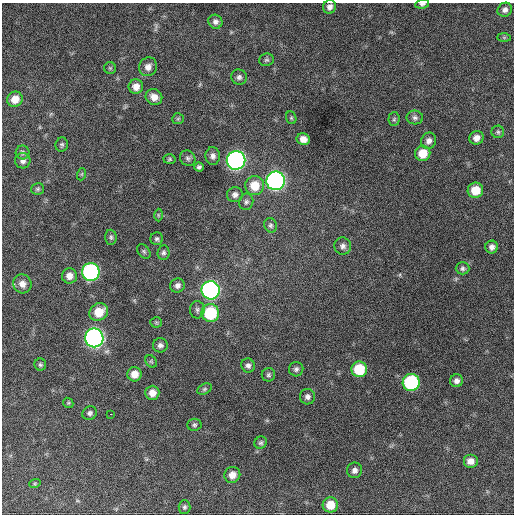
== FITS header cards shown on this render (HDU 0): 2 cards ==
NAXIS1  =                  512 / Axis length
NAXIS2  =                  512 / Axis length

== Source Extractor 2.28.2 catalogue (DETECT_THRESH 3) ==
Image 512 x 512 px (HDU 0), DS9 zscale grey, 1 PNG px = 1 image px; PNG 516 x 516 px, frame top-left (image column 1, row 512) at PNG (2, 3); each listed source drawn as its Kron ellipse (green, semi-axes under 4 px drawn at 4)
Background 636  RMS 25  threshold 75.5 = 3 sigma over >= 5 px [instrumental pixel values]
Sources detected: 79; all 79 listed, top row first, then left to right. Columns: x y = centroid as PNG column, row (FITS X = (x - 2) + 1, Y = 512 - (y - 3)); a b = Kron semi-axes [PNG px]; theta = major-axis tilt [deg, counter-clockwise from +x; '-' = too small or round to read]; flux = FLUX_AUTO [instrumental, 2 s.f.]
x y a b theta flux
422 4 7 4 8 4300
330 7 7 6 - 7100
505 10 7 6 - 6800
215 22 7 7 - 6500
504 37 7 4 0 2400
267 60 7 6 - 3800
148 67 9 9 - 11000
110 68 6 6 - 2500
239 77 8 7 - 5500
136 87 7 7 - 13000
154 97 8 7 - 13000
15 99 8 7 - 18000
291 118 6 5 - 2800
415 118 8 7 - 5300
178 119 6 5 - 2300
394 119 7 5 86 3300
498 132 6 6 - 3300
476 138 7 6 - 11000
303 139 6 6 - 12000
429 141 8 7 - 8400
62 145 7 6 - 3600
22 152 7 7 - 4500
423 153 8 7 - 29000
213 156 9 7 -86 7400
188 158 8 7 - 4700
170 159 6 4 2 2500
236 160 9 9 - 650000
23 161 7 7 - 7200
199 167 4 4 - 3700
82 174 6 4 71 2200
276 181 9 9 - 670000
255 186 9 9 - 33000
38 189 6 5 - 3100
475 190 8 7 - 31000
235 195 8 7 - 7000
246 202 8 7 - 5300
158 215 6 4 -89 2700
271 225 7 6 - 3900
111 237 7 6 - 3600
157 239 6 6 - 3800
343 246 8 8 - 6800
492 247 6 6 - 7400
144 251 8 5 -50 3200
163 253 7 6 - 4600
463 268 7 6 - 4300
91 272 9 8 - 340000
69 276 7 7 - 12000
22 284 10 9 - 13000
177 285 7 7 - 7100
211 290 9 9 - 530000
197 310 8 7 - 5600
99 312 10 8 35 33000
210 313 9 8 - 96000
156 322 6 5 - 2600
94 338 9 9 - 790000
160 345 7 7 - 6100
151 361 7 5 -54 2800
40 365 6 6 - 3300
248 365 7 6 - 5800
296 369 7 7 - 5000
359 369 8 8 - 68000
134 374 7 7 - 17000
268 375 7 6 - 3800
457 381 6 6 - 6700
411 382 8 8 - 200000
204 389 7 5 27 3300
152 393 7 7 - 13000
307 397 7 7 - 5900
68 403 5 5 - 2300
90 413 7 6 - 4500
111 414 2 2 - 3200
194 425 7 6 - 3500
261 443 6 6 - 3600
470 461 7 7 - 12000
354 470 8 7 - 7200
232 475 8 7 - 14000
35 483 6 3 19 1900
330 505 8 7 - 28000
184 507 7 6 - 3700
At the frame edge (FLAGS 8, measured only in part): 1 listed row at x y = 422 4